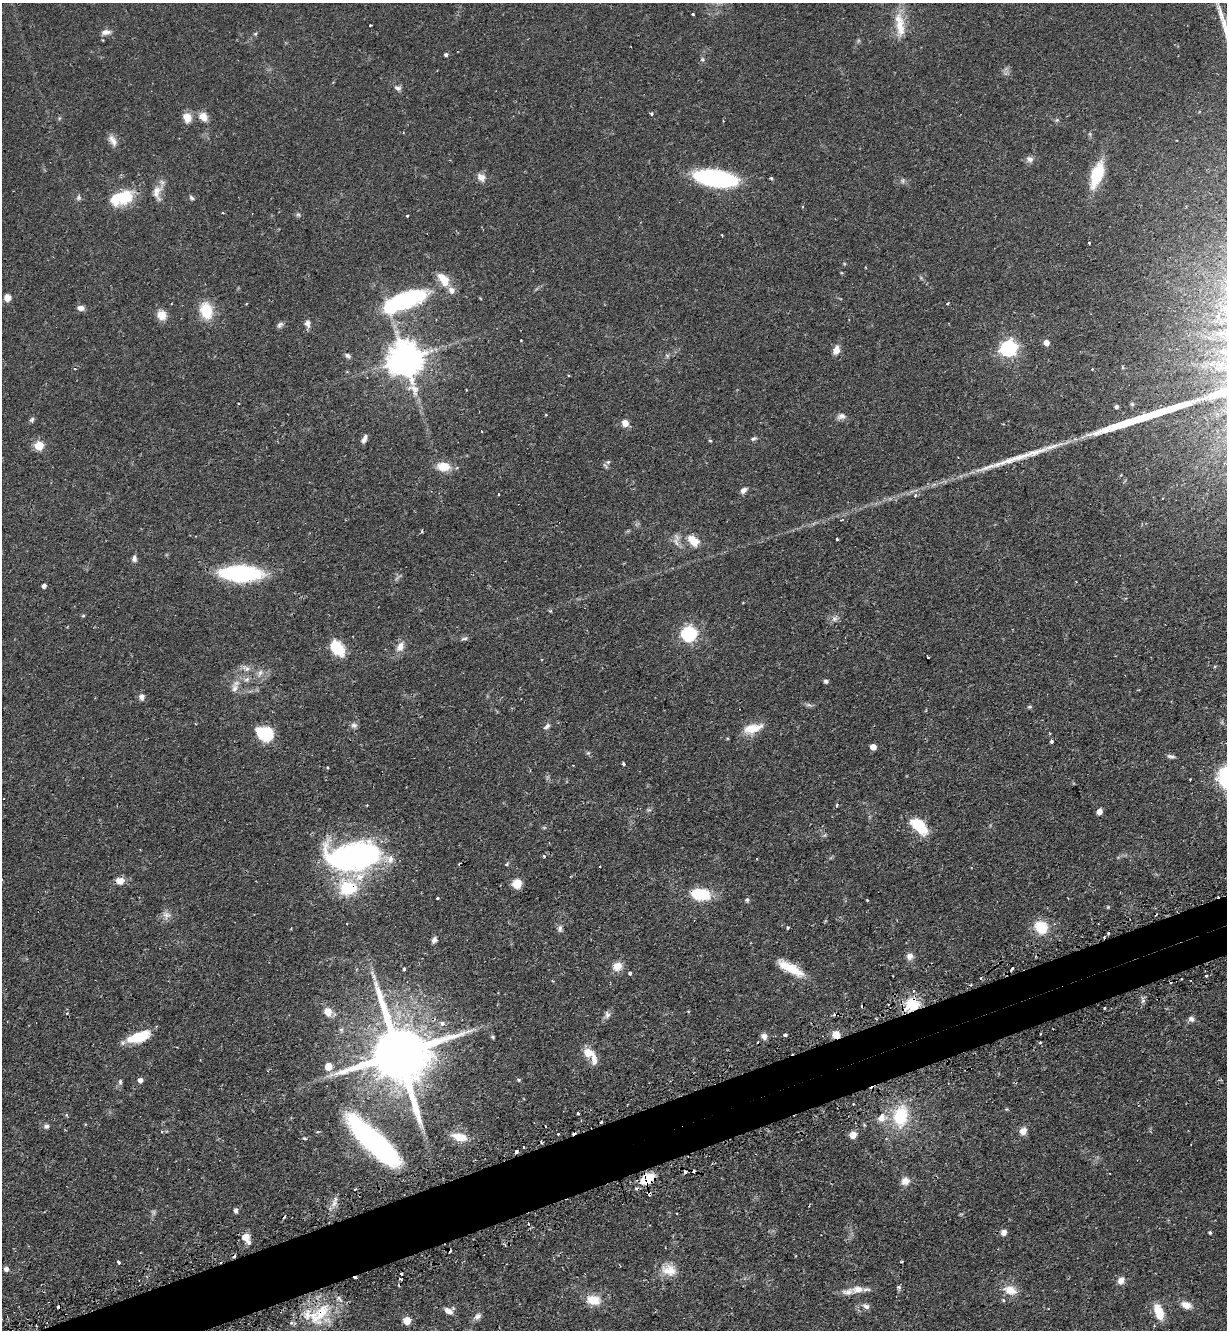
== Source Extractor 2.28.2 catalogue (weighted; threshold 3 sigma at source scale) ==
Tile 7 of 4 x 4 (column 3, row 2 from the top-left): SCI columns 2620-3844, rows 2696-4023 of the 5366 x 5390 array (HDU 1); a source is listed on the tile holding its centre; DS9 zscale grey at full resolution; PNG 1229 x 1332 px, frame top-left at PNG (2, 3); no overlay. Shown black and unused: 4% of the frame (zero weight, under 2 of 3 exposures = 4% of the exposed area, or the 3 px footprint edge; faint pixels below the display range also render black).
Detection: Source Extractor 2.28.2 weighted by HDU 2 'WHT'; one run over the whole footprint, this tile lists its part. Background 0.0476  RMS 0.0044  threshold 0.0197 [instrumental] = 3 sigma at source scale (4.5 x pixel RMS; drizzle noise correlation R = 1.50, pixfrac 1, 0.05/0.05 arcsec/px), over >= 5 px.
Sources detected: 219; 3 too faint to see at this stretch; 1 inside a brighter object's white glare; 27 cosmic-ray / hot-pixel residue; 1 long thin detection or spike segment (spike, bleed or trail) — not listed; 12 inside a brighter listed object's ellipse — not listed separately; the other 175 listed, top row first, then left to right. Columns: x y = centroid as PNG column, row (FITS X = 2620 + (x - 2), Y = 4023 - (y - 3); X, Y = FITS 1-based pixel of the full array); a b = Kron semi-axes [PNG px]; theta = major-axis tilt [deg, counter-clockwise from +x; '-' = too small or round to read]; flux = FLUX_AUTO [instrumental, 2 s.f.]
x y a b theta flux
693 14 3 3 - 0.52
370 25 3 3 - 0.8
900 27 31 13 -84 9.5
106 32 12 6 5 2.2
446 55 4 4 - 1
703 59 7 6 - 0.89
398 88 9 6 -24 1.4
652 114 4 4 - 0.67
203 117 11 9 -43 3.8
187 118 10 9 - 4.8
113 140 16 9 -58 2.9
1030 159 9 8 - 1.9
1097 174 32 13 70 15
481 177 12 9 -43 2.8
715 178 41 15 -8 57
903 181 8 5 72 0.8
157 192 22 11 -89 4.4
122 197 24 12 17 22
78 198 7 6 - 1.1
191 198 7 5 -40 0.86
298 214 6 5 - 0.74
407 216 3 3 - 0.77
722 235 4 2 - 0.32
1089 243 3 3 - 0.48
7 298 8 7 - 2.8
405 301 56 19 22 47
948 303 4 3 - 0.8
81 308 8 6 -5 2.1
206 311 18 12 -75 12
162 315 11 10 - 4.8
1218 316 5 4 - 0.53
307 323 11 8 -81 1.9
280 325 10 5 42 1.2
521 340 2 2 - 0.37
1046 343 5 5 - 3.9
1009 348 7 6 - 140
836 350 10 7 82 3.3
348 356 9 5 -39 1.2
405 359 11 10 - 960
1122 367 5 3 - 0.62
1092 369 3 3 - 0.43
466 389 2 2 - 0.27
1132 404 6 5 - 0.64
1116 407 4 4 - 1.2
546 415 4 3 - 0.31
841 416 11 8 14 1.9
32 420 7 5 58 0.9
625 423 8 7 - 3.3
364 439 10 4 64 1.9
753 439 9 5 23 0.9
710 440 4 4 - 0.48
39 446 5 5 - 17
1032 453 53 7 18 12
608 462 7 5 44 0.95
443 466 14 10 -8 7.4
743 490 8 6 38 1.8
499 494 3 2 - 0.52
915 496 5 4 - 0.78
837 539 3 3 - 1.2
693 541 15 10 -45 6.3
676 542 14 6 -79 2.3
134 558 9 6 -90 1.5
241 573 23 9 -1 94
44 586 4 4 - 1.8
83 616 5 4 - 0.52
834 619 7 7 - 1.6
689 634 7 6 - 97
464 639 10 4 8 0.93
400 647 14 9 63 3.4
337 648 18 12 -50 11
246 668 11 7 -37 2.2
260 673 10 5 65 1.6
247 679 9 5 19 1.4
826 681 6 5 - 0.81
234 688 13 9 81 2.7
142 697 8 7 - 1.9
1030 707 5 5 - 0.62
354 725 8 6 -27 1.3
547 726 9 6 45 1.3
753 728 25 10 15 7.6
265 733 17 12 -20 16
1051 741 4 3 - 1.6
873 747 5 5 - 4.3
1171 756 11 5 -15 1.1
624 764 3 3 - 0.88
573 765 3 2 - 0.34
1190 780 2 2 - 0.34
837 805 4 3 - 0.6
649 810 6 4 -18 0.59
1099 812 5 4 - 3.4
919 826 20 11 -46 14
544 828 6 4 0 0.53
544 856 4 4 - 0.59
354 857 56 33 12 110
507 864 5 4 - 0.66
120 881 8 7 - 4.3
517 884 9 9 - 5.2
700 894 19 11 -6 17
437 898 3 3 - 0.9
747 900 6 5 - 0.79
867 900 3 3 - 0.32
1108 907 5 4 - 0.44
166 915 12 10 -21 2.5
347 924 3 2 - 0.44
788 927 3 3 - 0.7
1041 927 15 14 - 11
560 928 9 6 67 1.3
1108 933 3 3 - 1.2
1104 937 3 2 - 0.61
434 940 8 6 66 1.5
910 956 9 8 - 2.2
617 966 12 11 - 4
791 968 33 10 -29 11
1012 968 4 2 - 1.2
404 969 4 3 - 1.4
629 973 3 3 - 1.1
1206 975 3 3 - 1.7
913 1005 8 7 - 21
1104 1008 3 2 - 0.51
328 1012 8 7 - 5.1
67 1013 3 2 - 0.4
607 1015 10 7 81 1.7
1191 1019 8 6 -19 1.6
442 1023 7 6 - 1.7
785 1035 3 3 - 1.1
836 1035 8 8 - 3.6
764 1036 8 8 - 1.9
139 1037 26 11 18 12
492 1037 6 4 -22 0.58
1040 1042 3 3 - 0.48
588 1052 10 9 - 5.6
399 1054 21 16 -71 3700
328 1066 5 5 - 9.3
140 1080 5 4 - 1.8
519 1080 5 4 - 0.5
120 1082 7 5 -90 0.89
1006 1109 5 4 - 0.47
578 1113 3 3 - 1.4
901 1116 27 18 82 20
881 1118 11 10 - 3.6
46 1126 7 6 - 1.1
1023 1131 9 8 - 3.1
558 1134 2 2 - 0.45
853 1135 5 5 - 5.9
459 1137 18 9 -14 6.7
305 1138 5 3 - 0.47
374 1142 62 18 -43 86
523 1147 3 2 - 0.5
516 1151 4 3 - 1.3
647 1179 13 9 23 12
905 1181 10 9 - 3.2
355 1189 3 2 - 0.52
334 1203 8 6 46 1.8
236 1210 5 4 - 1.7
1004 1232 7 6 - 2.4
1210 1233 4 3 - 0.67
245 1237 8 7 - 3.8
902 1261 4 3 - 0.39
118 1262 4 3 - 1.3
6 1269 5 5 - 1.7
669 1270 21 15 -15 6.5
401 1274 3 2 - 0.59
1121 1281 9 7 56 2.6
899 1287 5 4 - 0.95
857 1289 16 9 11 3.5
1010 1290 17 11 -20 6
593 1300 19 12 -11 7.3
1003 1300 4 4 - 0.6
1186 1305 14 8 -19 3.7
866 1306 9 7 -19 1.6
448 1311 12 6 -32 2.4
1159 1312 19 10 -70 8.4
319 1314 42 20 52 21
477 1316 11 7 41 1.7
407 1320 5 5 - 11
Overlapping masked pixels (flux is a lower limit): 9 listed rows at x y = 700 894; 1104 937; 1012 968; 913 1005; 836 1035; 399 1054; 516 1151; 647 1179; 319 1314
Isophote crosses this tile's border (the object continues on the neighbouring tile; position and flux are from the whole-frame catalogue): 1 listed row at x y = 319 1314